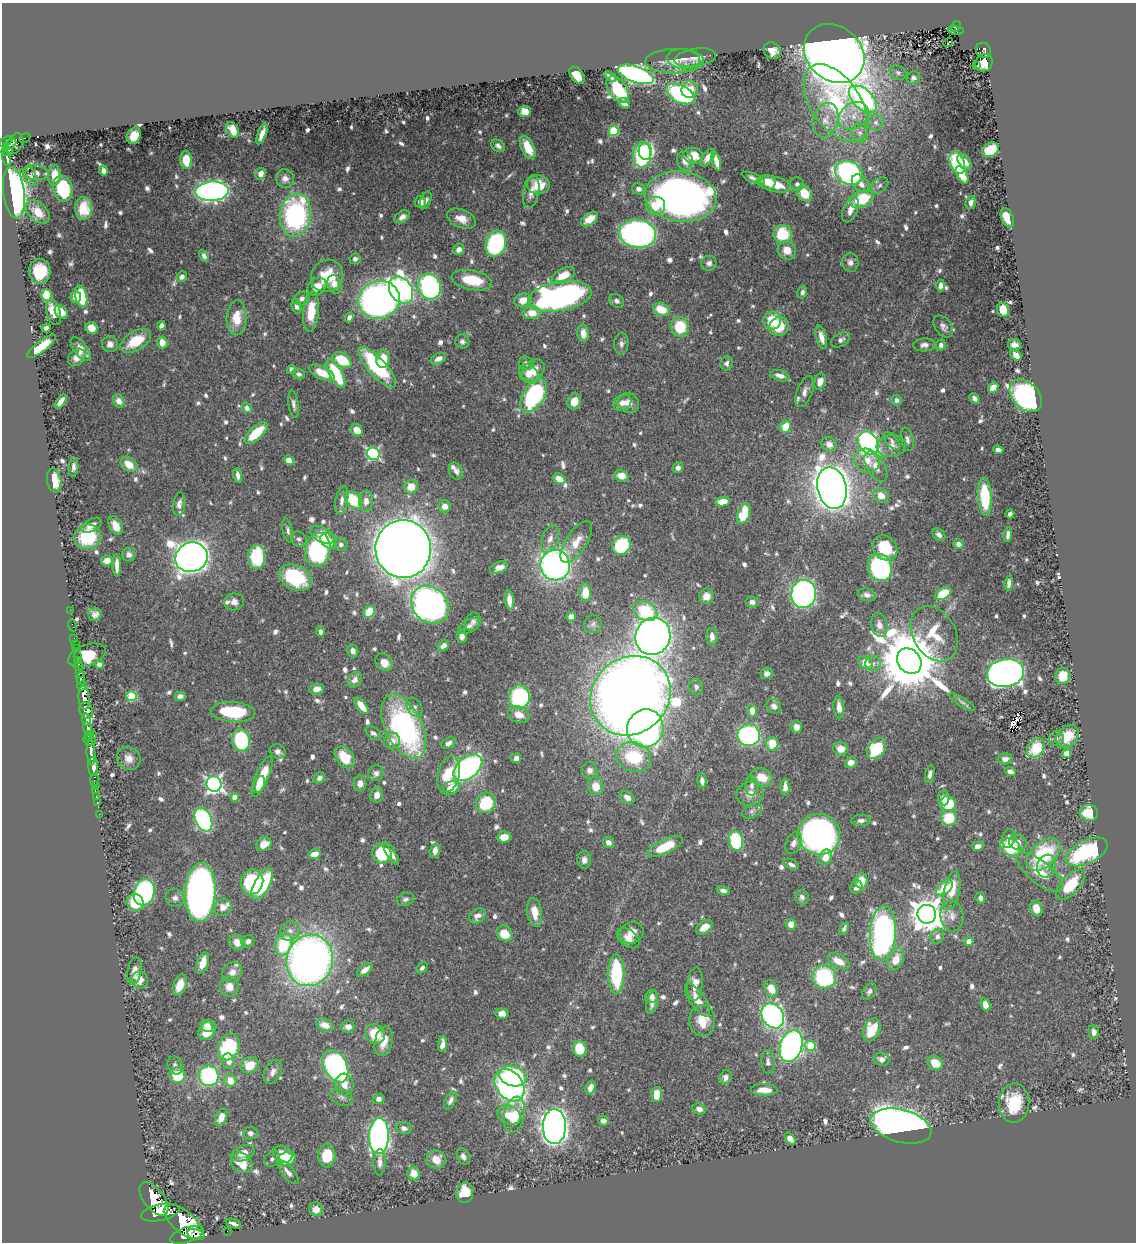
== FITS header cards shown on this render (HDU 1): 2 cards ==
NAXIS1  =                 1134
NAXIS2  =                 1240

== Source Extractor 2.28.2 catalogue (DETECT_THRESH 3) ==
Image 1134 x 1240 px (HDU 1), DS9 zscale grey, 1 PNG px = 1 image px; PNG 1138 x 1244 px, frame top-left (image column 1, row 1240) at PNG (2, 3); each listed source drawn as its Kron ellipse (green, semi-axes under 4 px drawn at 4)
Background 0.565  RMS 0.0088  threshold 0.0263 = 3 sigma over >= 5 px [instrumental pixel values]
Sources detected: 815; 1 with non-positive FLUX_AUTO (blend fragments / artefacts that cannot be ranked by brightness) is neither listed nor drawn; of the other 814, the 500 brightest by FLUX_AUTO listed and drawn (314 fainter detections omitted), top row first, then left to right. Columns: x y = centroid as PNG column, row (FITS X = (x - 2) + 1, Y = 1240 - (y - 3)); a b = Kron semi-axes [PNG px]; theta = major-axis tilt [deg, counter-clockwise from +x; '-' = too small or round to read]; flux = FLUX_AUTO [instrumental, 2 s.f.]
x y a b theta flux
956 26 6 4 55 92
956 31 8 3 -4 60
948 43 5 3 - 4.2
983 50 8 7 - 120
772 51 9 7 -40 5.9
834 53 32 27 -41 1100
695 58 21 9 9 5.1
683 59 17 10 -6 3.9
675 61 29 12 1 9.9
984 63 9 8 - 12
976 66 3 2 - 2.1
898 73 9 6 -30 2
636 74 19 8 -19 200
577 75 10 6 -53 11
610 77 7 3 -33 2.1
914 78 6 6 - 1.9
618 89 15 8 -54 26
690 89 8 8 - 8.9
680 94 15 8 -28 80
863 99 17 10 -43 150
624 103 6 4 -38 2.8
836 103 44 24 -55 73
525 111 6 5 - 7.7
853 116 16 12 35 11
826 120 17 12 73 8.5
876 123 8 8 - 2.7
233 130 8 5 -62 7.7
613 131 5 5 - 40
860 133 9 8 - 3.5
262 134 11 4 68 5
134 136 8 6 63 7.4
25 138 6 3 28 21
6 142 7 3 38 320
15 144 11 7 58 350
10 145 7 3 29 160
498 146 8 5 -35 2.4
528 147 12 6 -65 15
991 150 9 6 30 18
7 151 6 3 16 180
645 151 8 7 - 53
642 155 12 9 85 100
693 156 10 8 -9 10
7 158 7 3 -79 170
708 158 10 5 54 4.1
186 160 9 6 -85 8.3
685 161 10 8 -67 5.4
716 161 9 4 -76 6.1
964 162 9 5 -54 4.7
957 163 12 7 -70 54
103 171 5 4 - 2
36 173 13 7 -10 3.1
849 173 15 11 -26 150
261 174 6 5 - 4.4
962 175 9 5 -61 8
54 176 10 6 88 8
31 177 9 5 -75 2
285 178 9 9 - 3.6
753 178 12 4 -22 2.5
768 182 8 7 - 7.2
774 184 17 7 -13 15
797 184 7 7 - 2
861 184 11 7 -47 5
538 185 11 9 0 15
879 186 10 6 39 2.4
63 189 13 9 -76 37
638 189 6 5 - 2.5
212 191 16 9 3 270
531 192 17 8 79 5.5
14 193 26 10 -82 240
804 193 8 7 - 14
681 197 36 25 -7 380
862 199 12 8 25 30
426 200 9 5 69 2
420 202 6 6 - 4.5
971 203 6 5 - 2.6
656 206 9 9 - 11
83 208 11 8 -90 14
850 209 14 7 67 6
38 212 14 9 -43 8.1
295 215 22 15 82 110
402 217 8 5 32 3.5
1007 218 10 6 -68 12
461 219 15 9 -22 7.3
590 219 9 6 36 8.9
637 234 18 14 -8 240
783 234 9 9 - 31
496 244 13 10 72 89
459 249 6 5 - 3.3
787 250 9 9 - 7.1
204 256 6 4 -60 2.4
355 259 5 5 - 2.4
850 262 9 8 - 3.1
709 263 8 7 - 2.3
40 271 12 11 - 21
563 275 12 7 27 12
327 276 17 15 49 21
182 277 5 5 - 2.9
472 280 20 9 -11 20
335 284 9 6 -68 6.4
429 286 13 11 -70 140
941 286 6 4 89 3.9
317 287 10 8 40 8
401 290 14 11 -57 280
802 292 6 5 - 1.9
46 295 6 5 - 25
560 296 32 14 10 230
76 297 6 5 - 6
81 297 11 6 -77 32
302 299 8 6 28 2.5
379 300 21 19 20 360
523 300 9 7 14 7
617 301 8 6 -34 2.1
297 306 7 5 -74 2.6
661 309 8 6 -23 13
1003 310 7 6 - 18
54 312 13 7 -72 10
61 312 8 5 -53 4.6
311 312 20 8 85 14
532 313 9 6 6 9.3
349 317 5 4 - 2.9
237 318 17 10 87 12
772 321 9 8 - 15
161 326 5 4 - 2.5
779 326 10 9 - 15
680 327 10 9 - 20
943 327 12 8 -53 2.9
46 328 4 4 - 2
92 328 7 5 -29 7.4
583 333 8 6 -84 6.5
821 337 12 5 -75 5.5
841 340 10 6 31 2.5
136 341 17 9 30 19
462 341 7 7 - 1.9
162 343 6 5 - 6.1
110 344 8 8 - 4.1
621 344 10 7 86 2.3
924 345 11 6 3 2.9
941 345 6 5 - 2.2
1014 345 6 5 - 3.2
42 346 18 5 37 20
81 349 14 6 -53 5.9
1016 355 6 4 -42 4.6
77 357 10 7 43 4.6
383 359 9 6 83 16
438 359 8 5 26 3.9
342 360 10 6 -32 21
526 363 7 6 - 2.3
726 363 7 6 - 2.1
377 367 26 9 -48 61
291 370 4 4 - 2.4
533 370 13 9 40 8.7
322 373 13 6 -27 11
299 374 6 5 - 1.9
336 374 16 6 -61 39
529 374 11 8 -43 5.8
780 376 10 5 -16 3.8
820 382 8 5 74 5.1
993 387 6 4 48 7.8
805 392 16 7 69 4.1
534 396 18 10 57 92
1026 396 19 13 -46 190
974 398 6 4 -48 2.4
897 400 5 5 - 1.9
61 401 8 4 54 5.8
119 401 7 5 -62 4.6
574 401 8 6 72 7.9
622 403 9 7 36 4.6
628 403 10 9 - 6
294 404 13 5 -82 2.5
247 408 5 4 - 2.5
786 427 6 5 - 13
357 430 6 5 - 9.1
256 433 14 6 43 20
907 439 12 6 -78 2.8
892 441 10 5 -50 2.1
868 443 12 9 -61 200
829 444 8 7 - 4.7
891 446 14 11 6 5.9
998 450 5 4 - 3
373 454 6 6 - 110
289 460 5 4 - 7.2
867 461 13 11 -37 9.5
129 464 9 6 -41 10
876 466 17 9 -59 6.4
73 467 9 5 87 2.5
678 468 5 5 - 2
456 471 9 7 -65 2.8
238 475 7 4 -79 2.8
622 476 7 5 -15 7.6
559 479 7 5 -33 6.9
54 480 12 7 -81 14
411 487 6 6 - 11
832 488 21 14 -77 970
881 495 8 6 -34 6.2
985 497 19 7 -86 32
342 500 14 6 79 3.9
353 500 11 7 -44 27
366 501 10 7 87 4.9
722 502 7 4 8 7.5
179 504 12 6 82 3.3
445 506 6 6 - 4.2
744 514 11 6 69 24
1010 514 4 4 - 2.2
91 525 11 6 29 4.4
116 526 10 6 -65 8.1
288 530 12 5 -78 2.2
1008 534 7 4 80 2.4
323 535 13 7 -27 8.4
939 535 7 5 -43 2.7
87 537 13 12 - 32
299 539 8 7 - 2.2
550 539 14 8 69 4.8
328 541 9 7 -38 7.8
576 542 24 10 57 9.8
341 544 7 6 - 2.2
958 544 5 5 - 2.7
621 545 10 8 50 38
885 548 13 11 -45 22
403 549 29 28 - 1600
318 550 17 12 78 110
129 555 7 7 - 2.7
191 557 16 14 22 830
257 557 12 8 89 38
107 561 5 5 - 7.1
117 565 11 4 -89 4.1
555 565 15 15 - 260
499 568 9 5 26 5.4
880 568 14 12 -70 77
295 578 17 12 -26 39
1009 583 7 4 83 2.6
585 593 9 6 89 12
804 594 14 12 82 290
943 594 9 5 28 19
867 595 9 6 -18 2.6
706 596 8 7 - 7
509 600 9 4 -83 6.5
234 602 10 8 10 3.2
752 602 7 5 -9 2.8
430 605 20 17 -48 340
70 610 2 2 - 6.8
645 611 13 9 -26 37
369 612 6 5 - 18
95 614 6 6 - 2.6
571 617 5 4 - 3.6
473 622 9 7 69 2.3
593 624 9 9 - 2.2
879 625 12 8 -76 4
73 626 6 2 -71 12
469 626 12 6 30 3.2
320 631 5 4 - 2.4
934 634 29 21 -60 19
462 636 6 5 - 3.8
653 636 19 17 65 570
712 637 9 5 -88 4.5
74 638 2 2 - 7.4
75 644 3 2 - 13
444 646 6 5 - 4.1
76 648 3 3 - 32
353 651 6 5 - 2.7
87 655 20 10 19 20
77 657 3 2 - 80
78 660 3 2 - 29
909 661 13 11 -48 6600
384 662 9 7 -46 6.1
865 663 7 6 - 7.7
873 663 7 7 - 2.9
99 664 5 4 - 2.8
78 666 5 3 - 150
79 673 4 3 - 150
767 673 6 6 - 3.3
1005 673 18 14 9 450
1063 676 8 7 - 14
81 679 6 4 -90 650
355 680 8 6 57 3.8
82 686 5 4 - 380
696 687 8 6 -65 1.9
317 689 7 5 8 4.3
132 696 5 5 - 38
180 696 5 4 - 2.7
630 696 42 37 42 1100
519 697 12 10 86 83
84 698 12 5 -86 1400
962 702 15 4 -32 1.9
361 706 10 5 -52 8.6
774 706 8 6 -46 2.9
414 707 10 7 -56 2.5
839 707 11 5 -84 5.6
86 711 8 6 -62 650
752 711 6 5 - 5
233 712 22 10 -4 39
519 715 11 8 -22 6.9
86 719 6 3 -85 260
403 726 34 18 -64 150
796 727 6 5 - 4.4
645 728 19 18 - 240
88 729 6 4 -80 440
373 733 9 5 -33 2.3
749 735 11 10 - 120
89 736 5 3 - 98
93 736 3 3 - 110
1067 736 12 10 44 18
1056 738 8 7 - 2.2
90 740 6 4 -16 160
241 740 11 9 -78 51
392 741 8 8 - 5.5
448 743 8 5 25 2.2
772 744 7 6 - 14
1036 748 11 7 52 23
841 749 7 7 - 6.7
876 749 11 8 52 37
278 751 8 7 - 2.8
91 753 12 4 -86 890
1066 753 5 4 - 5.6
345 757 12 8 -52 15
634 757 18 14 -17 32
129 758 12 11 - 5.1
516 758 5 5 - 3.5
1005 759 7 5 5 2.9
851 763 6 5 - 5.9
93 766 9 5 -86 1100
468 768 16 10 39 170
589 770 8 8 - 2.8
1010 772 5 4 - 3.5
376 773 8 7 - 2.6
930 774 9 4 76 2.3
449 775 19 10 75 24
262 776 22 6 67 21
761 777 11 8 -26 10
319 778 6 5 - 2.3
94 780 6 3 88 69
702 781 7 4 -86 3
360 783 8 6 -89 3.7
214 784 8 7 - 200
95 785 3 3 - 31
259 785 9 5 68 6.7
596 786 9 7 -76 7.6
751 786 10 6 90 2.7
785 787 8 4 -89 3.4
452 788 9 6 27 9.7
95 790 3 2 - 20
750 794 13 11 14 5.7
377 795 8 6 77 4.6
96 796 3 2 - 8.1
235 797 4 4 - 7.6
627 797 8 6 -33 3.7
944 798 7 5 -86 3
97 802 3 2 - 14
486 803 11 9 48 32
948 804 8 7 - 24
752 811 10 6 30 2
1089 813 9 8 - 21
99 814 2 2 - 9.7
949 818 8 7 - 23
203 820 12 8 -66 130
861 820 10 5 1 2.3
819 834 21 20 - 340
504 837 7 5 11 7.4
1009 839 9 6 76 3.3
736 841 10 7 -77 40
608 842 6 5 - 3.6
1018 842 9 7 -17 3.7
794 843 11 7 65 3.2
264 844 8 6 34 6.5
665 846 19 7 25 21
978 846 6 4 15 2.6
1011 847 11 8 -31 28
435 850 7 5 75 4.2
1087 852 22 11 25 67
382 853 10 9 - 31
315 854 6 4 13 8.5
391 854 13 4 -58 4.2
1043 855 20 12 42 47
825 857 8 6 64 7.1
584 860 8 7 - 3.2
791 864 8 4 -25 2.2
1046 866 11 9 71 4.4
1040 872 28 11 -39 13
861 881 8 6 88 12
252 882 13 11 74 56
262 884 17 7 61 39
1070 885 18 9 47 25
856 887 7 5 62 3.6
944 888 10 6 37 20
952 890 19 8 78 14
723 891 7 4 -17 2.3
144 892 13 10 75 110
200 892 29 15 87 440
802 897 7 7 - 2.3
175 898 9 9 - 3.2
980 898 6 5 - 2.1
406 899 9 6 17 2.1
135 902 9 8 - 23
223 907 9 8 - 4.6
1036 909 8 6 -71 8
535 912 14 7 -82 9.4
927 914 9 9 - 1200
477 916 9 7 35 3.8
952 916 15 11 -85 5.9
791 924 5 5 - 7.4
704 927 9 6 37 7.2
844 928 6 3 66 1.9
290 931 10 9 - 3.9
504 933 8 7 - 13
632 933 12 10 24 6.2
883 933 27 13 86 180
937 937 7 6 - 2.6
628 938 13 8 -38 5.5
248 941 6 6 - 2.9
969 941 4 4 - 6.8
237 942 8 7 - 5.6
284 944 12 8 71 28
896 959 11 7 67 9.2
310 960 26 23 73 400
839 961 12 6 -28 8
203 963 11 5 72 6.1
422 968 6 4 45 2
365 970 9 4 38 4.3
134 971 14 7 79 4.4
232 972 11 9 46 4.4
616 974 20 8 -90 48
824 977 12 11 - 63
140 980 8 8 - 6.1
695 984 17 7 85 6.8
180 985 11 6 70 9.2
229 987 10 9 - 6.3
771 989 8 6 -65 11
869 991 9 6 56 2.2
652 997 7 6 - 2.6
697 1000 19 7 -56 8.8
652 1003 11 5 76 3.7
985 1005 6 4 -67 6.3
502 1013 6 5 - 4.6
773 1016 13 10 -58 170
702 1021 15 13 -88 12
325 1025 9 6 -21 5.2
207 1026 6 5 - 6.5
348 1026 6 6 - 3.6
872 1030 12 8 65 17
207 1031 10 8 51 15
1094 1032 7 5 -83 2.8
375 1034 10 9 - 14
384 1041 15 8 77 8.4
443 1044 8 4 82 4.7
791 1046 16 11 71 210
811 1046 5 5 - 26
229 1047 13 10 67 60
580 1049 8 7 - 15
882 1059 8 6 -17 3.7
228 1061 8 6 -81 5.6
768 1062 12 6 -85 2.5
935 1063 8 6 -35 11
175 1065 9 7 -64 2.4
250 1065 9 8 - 11
336 1066 17 11 -62 210
273 1072 13 8 65 3.8
177 1075 8 8 - 19
209 1076 10 10 - 81
513 1076 14 10 -16 65
725 1077 7 5 75 2.9
230 1080 6 6 - 11
344 1084 11 9 -77 6.3
510 1085 17 13 -52 210
590 1087 7 5 72 4.7
764 1090 13 6 -1 7.2
657 1094 7 5 86 10
342 1097 11 8 -28 2.7
379 1099 6 5 - 2.8
450 1100 9 5 62 2.8
1014 1103 20 15 87 24
699 1109 7 5 -18 2.7
514 1114 18 10 79 16
509 1115 12 9 -23 10
221 1117 9 5 67 6.8
603 1121 5 5 - 2.9
554 1126 17 11 88 650
901 1126 31 16 -15 500
404 1128 8 5 -12 2.6
250 1133 7 6 - 2.8
379 1136 18 10 88 220
790 1139 7 4 -46 3.9
243 1153 12 7 24 6.1
283 1154 10 8 -27 9.2
327 1156 12 8 86 15
463 1156 8 6 -68 2.5
272 1159 9 6 45 1.9
287 1159 9 6 20 18
436 1159 9 9 - 7.6
380 1162 13 6 89 3.9
242 1163 11 9 -35 15
288 1172 14 6 -50 3.8
414 1173 7 6 - 5.9
465 1193 10 8 82 16
154 1199 19 10 -53 4000
316 1209 7 6 - 4.7
160 1213 19 8 12 2900
183 1222 23 11 -41 3200
233 1223 8 3 -21 2.2
227 1231 2 2 - 5.6
196 1234 9 5 -15 530
187 1235 17 7 18 1700
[314 fainter detections neither listed nor drawn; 1 non-positive-flux detection neither listed nor drawn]